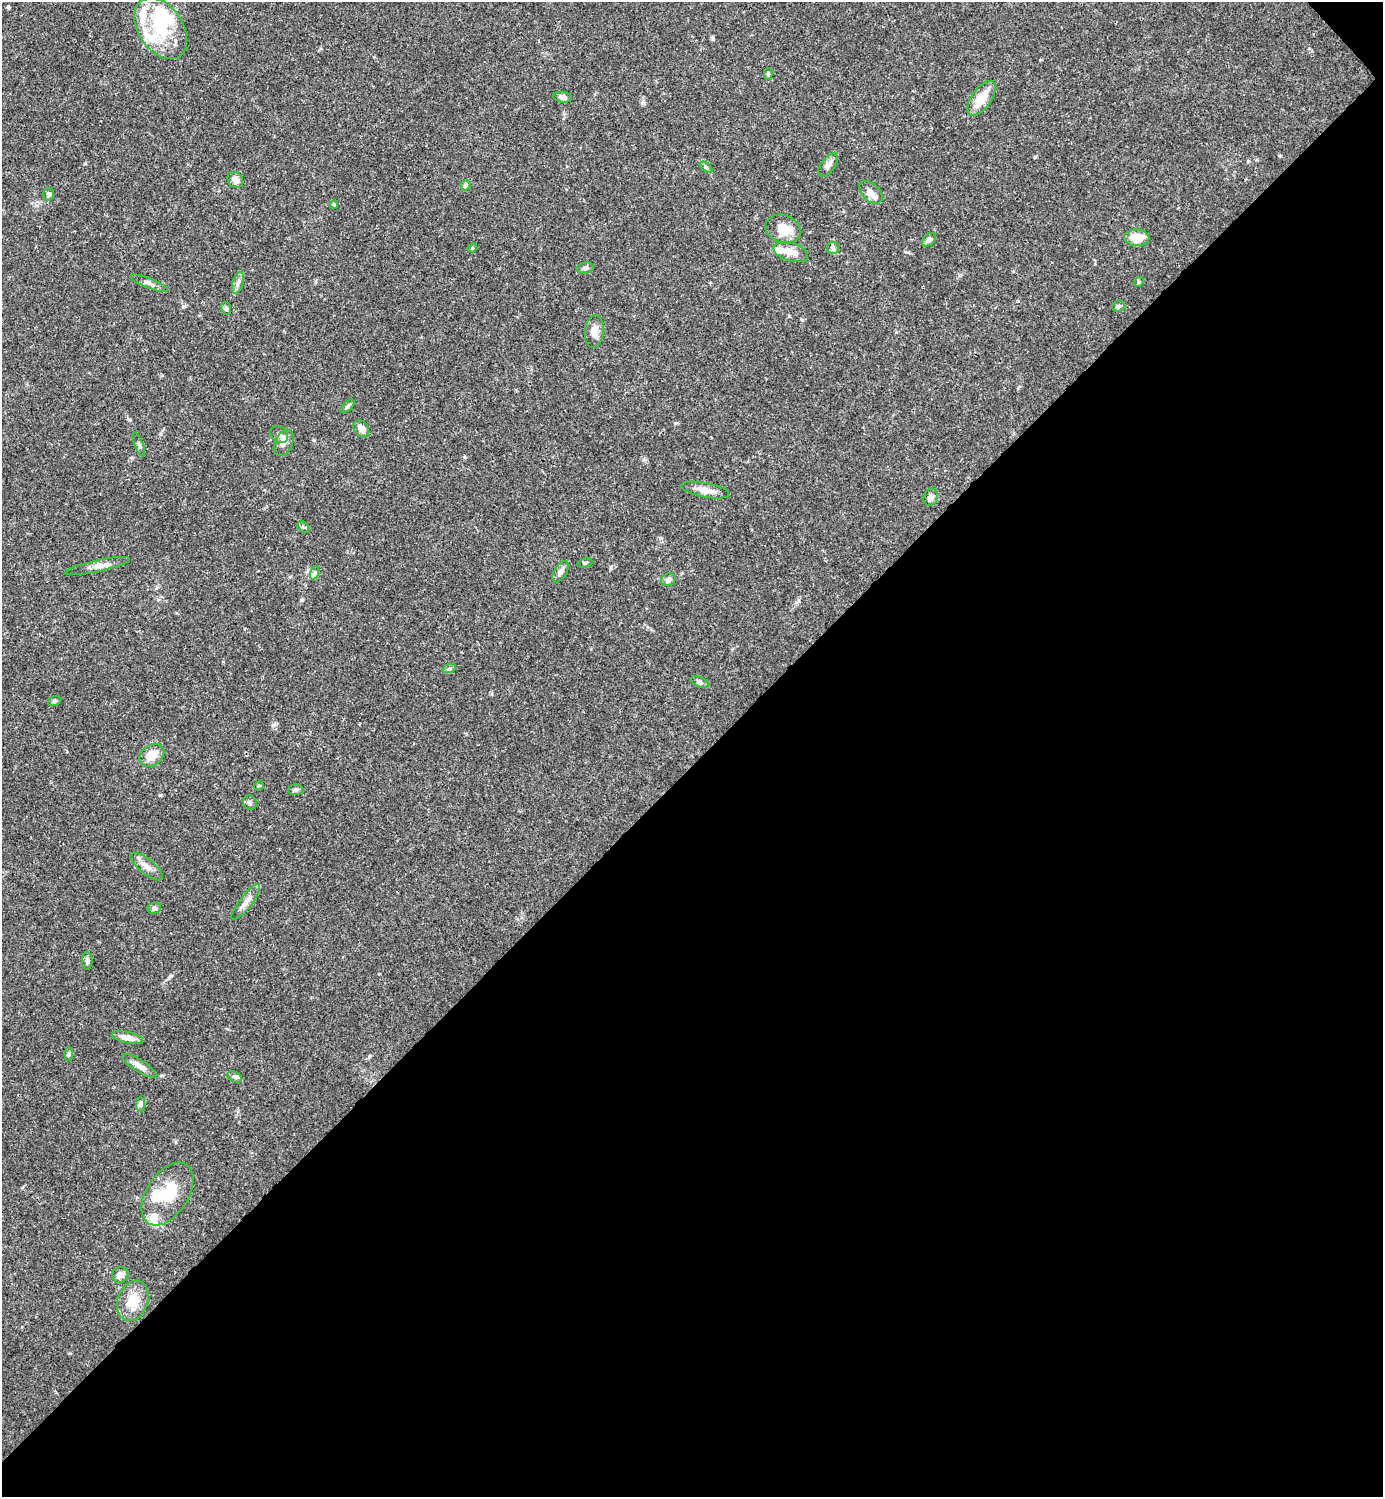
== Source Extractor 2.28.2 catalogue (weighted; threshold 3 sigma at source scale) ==
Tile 12 of 4 x 4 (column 4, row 3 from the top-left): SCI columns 4442-5822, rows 1495-2989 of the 5980 x 5981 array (HDU 1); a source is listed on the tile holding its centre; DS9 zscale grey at full resolution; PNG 1385 x 1499 px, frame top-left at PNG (2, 2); each listed source drawn as its Kron ellipse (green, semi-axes under 4 px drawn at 4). Shown black and unused: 49% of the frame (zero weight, under 3 of 4 exposures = <1% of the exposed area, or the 3 px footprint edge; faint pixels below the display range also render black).
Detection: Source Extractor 2.28.2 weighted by HDU 2 'WHT'; one run over the whole footprint, this tile lists its part. Background 0.0387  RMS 0.0026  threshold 0.0117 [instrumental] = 3 sigma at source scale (4.5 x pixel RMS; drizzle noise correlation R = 1.50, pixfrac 1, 0.05/0.05 arcsec/px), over >= 5 px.
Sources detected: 63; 3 inside a brighter object's white glare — neither listed nor drawn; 4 inside a brighter listed object's ellipse — not listed separately; the other 56 listed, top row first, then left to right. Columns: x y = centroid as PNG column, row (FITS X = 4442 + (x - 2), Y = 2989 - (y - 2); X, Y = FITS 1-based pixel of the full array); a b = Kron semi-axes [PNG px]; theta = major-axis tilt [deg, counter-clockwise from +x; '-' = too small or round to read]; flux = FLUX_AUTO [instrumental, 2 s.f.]
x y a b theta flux
161 28 34 22 -56 14
768 74 6 4 -88 0.44
563 97 9 5 -9 0.89
981 98 20 10 55 5
828 165 13 6 52 1.2
706 167 7 3 -37 0.38
235 180 8 7 - 1.4
465 185 5 5 - 0.47
871 192 14 8 -42 2
48 194 6 5 - 0.64
334 205 4 4 - 0.29
783 229 18 14 -20 4.2
1137 238 12 8 -2 4.1
929 240 8 5 44 0.87
472 248 5 4 - 0.25
833 248 6 6 - 0.57
791 252 18 9 -16 2.6
585 268 9 5 8 0.64
1139 282 5 4 - 0.38
149 283 20 5 -22 1.2
238 283 11 5 72 0.88
1118 306 6 5 - 0.57
226 309 6 5 - 0.49
594 331 16 9 84 2.3
348 406 8 4 42 0.46
361 429 9 7 -50 2
279 435 10 7 -40 0.97
284 443 14 8 63 1.8
139 444 12 3 -67 0.49
705 490 24 7 -11 2.8
930 497 9 7 69 0.92
303 527 6 5 - 0.46
585 563 8 4 20 0.43
97 566 33 5 12 2.1
560 572 12 6 58 1.4
314 573 7 4 71 0.46
668 580 7 6 - 1.1
449 669 7 4 19 0.44
700 682 10 5 -24 0.68
54 701 6 5 - 0.49
152 755 13 10 36 3
259 786 5 3 - 0.38
296 790 7 5 2 0.52
250 803 7 6 - 0.62
147 866 20 7 -38 2.1
246 902 22 6 52 1.9
154 908 7 6 - 0.81
87 961 8 5 90 0.68
127 1037 16 6 -12 1.9
69 1054 6 4 88 0.43
139 1066 20 6 -33 1.8
234 1077 8 5 -27 0.61
141 1104 7 4 -89 0.58
167 1194 35 21 57 10
120 1275 8 7 - 1.2
133 1301 20 15 71 4.7
Unlisted compact peaks at least as high as the median listed source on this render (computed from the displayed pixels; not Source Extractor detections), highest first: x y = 160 795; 713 38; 1035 157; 644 103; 802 320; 170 976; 675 423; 611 567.